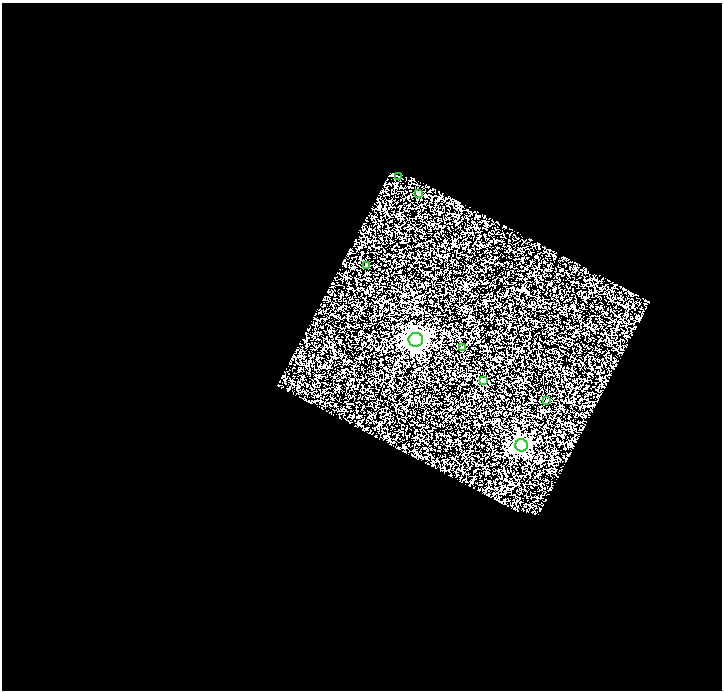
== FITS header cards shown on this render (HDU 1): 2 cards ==
NAXIS1  =                  720
NAXIS2  =                  688

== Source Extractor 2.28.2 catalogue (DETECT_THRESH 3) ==
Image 720 x 688 px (HDU 1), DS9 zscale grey, 1 PNG px = 1 image px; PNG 724 x 692 px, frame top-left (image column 1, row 688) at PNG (2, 3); each listed source drawn as its Kron ellipse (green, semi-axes under 4 px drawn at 4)
Background 0.874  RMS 1.3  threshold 3.76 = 3 sigma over >= 5 px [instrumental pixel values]
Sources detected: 8; all 8 listed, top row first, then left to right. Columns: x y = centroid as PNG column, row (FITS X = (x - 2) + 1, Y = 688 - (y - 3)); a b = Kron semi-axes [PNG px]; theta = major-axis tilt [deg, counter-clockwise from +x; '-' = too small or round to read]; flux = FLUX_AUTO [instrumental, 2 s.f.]
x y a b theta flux
398 176 3 2 - 60
419 193 4 3 - 340
366 265 3 3 - 150
416 340 7 7 - 40000
462 347 4 4 - 190
483 380 4 4 - 430
546 401 4 4 - 120
521 445 6 6 - 18000